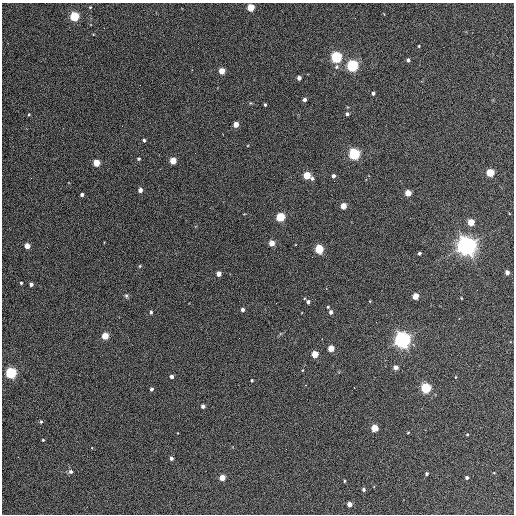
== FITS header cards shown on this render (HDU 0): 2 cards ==
NAXIS1  =                  512 / Axis length
NAXIS2  =                  512 / Axis length

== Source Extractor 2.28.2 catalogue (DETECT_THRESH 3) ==
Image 512 x 512 px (HDU 0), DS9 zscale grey, 1 PNG px = 1 image px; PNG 516 x 516 px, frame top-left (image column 1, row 512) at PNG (2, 3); no overlay
Background 355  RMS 20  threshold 61.3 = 3 sigma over >= 5 px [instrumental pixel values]
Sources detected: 80; all 80 listed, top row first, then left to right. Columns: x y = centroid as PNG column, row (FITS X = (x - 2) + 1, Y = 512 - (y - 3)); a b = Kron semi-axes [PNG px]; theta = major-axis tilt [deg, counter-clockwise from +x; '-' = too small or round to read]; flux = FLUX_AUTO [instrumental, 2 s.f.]
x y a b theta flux
90 7 3 3 - 1.2e+03
250 7 4 4 - 5.2e+04
74 16 5 4 - 1.4e+05
419 46 3 3 - 1.4e+03
336 57 5 5 - 2.5e+05
408 60 4 3 - 4.4e+03
352 66 5 5 - 3.2e+05
336 67 6 5 - 3.4e+03
222 71 4 4 - 2.7e+04
299 78 4 4 - 7.0e+03
373 93 3 3 - 3.6e+03
304 99 4 3 - 5.1e+03
265 105 3 3 - 2.2e+03
29 114 3 3 - 1.3e+03
347 114 4 3 - 4.5e+03
236 124 4 4 - 1.8e+04
144 140 4 4 - 2.9e+03
354 154 5 5 - 3.0e+05
138 159 4 4 - 1.9e+03
173 161 4 4 - 3.4e+04
96 163 4 4 - 4.1e+04
490 173 4 4 - 6.7e+04
307 175 4 4 - 5.5e+04
333 176 4 4 - 4.1e+03
312 178 4 4 - 3.3e+03
140 190 4 4 - 8.6e+03
408 193 4 4 - 3.3e+04
82 195 4 3 - 4.1e+03
343 206 4 4 - 2.5e+04
280 217 5 4 - 1.1e+05
471 222 4 4 - 4.3e+04
271 243 4 4 - 2.1e+04
27 246 4 4 - 1.9e+04
466 246 7 7 - 1.2e+06
319 249 5 4 - 9.9e+04
419 253 3 3 - 3.4e+03
312 257 2 2 - 6.7e+02
140 266 5 4 - 1.5e+03
507 272 4 4 - 8.7e+03
219 274 4 4 - 1.4e+04
21 283 3 3 - 1.8e+03
31 284 4 3 - 5.6e+03
126 296 6 5 - 2.4e+03
415 296 4 4 - 2.8e+04
461 298 3 2 - 1.0e+03
370 301 4 3 - 1.0e+03
308 302 4 4 - 4.3e+03
276 303 2 2 - 6.8e+02
328 307 3 3 - 1.7e+03
242 309 4 3 - 5.5e+03
151 312 5 4 - 2.8e+03
331 312 4 3 - 5.7e+03
105 336 4 4 - 4.0e+04
402 340 6 6 - 8.3e+05
331 348 4 4 - 3.0e+04
315 354 4 4 - 3.8e+04
396 367 4 4 - 9.8e+03
11 373 5 5 - 2.5e+05
172 376 4 3 - 5.2e+03
455 377 3 2 - 9.0e+02
252 380 3 3 - 1.8e+03
305 385 3 3 - 1.5e+03
354 388 2 2 - 9.5e+02
426 388 5 5 - 1.8e+05
151 389 4 3 - 4.1e+03
203 406 4 4 - 5.3e+03
41 422 4 4 - 2.1e+03
374 428 4 4 - 4.4e+04
408 432 4 3 - 1.1e+03
467 434 4 3 - 1.3e+03
43 440 3 3 - 1.5e+03
171 458 4 4 - 3.8e+03
71 472 5 5 - 4.2e+03
494 473 4 3 - 8.9e+02
427 474 4 3 - 2.6e+03
467 477 3 3 - 3.2e+03
222 478 4 4 - 2.5e+04
344 481 3 3 - 1.6e+03
364 489 3 3 - 3.2e+03
349 504 4 4 - 1.3e+04